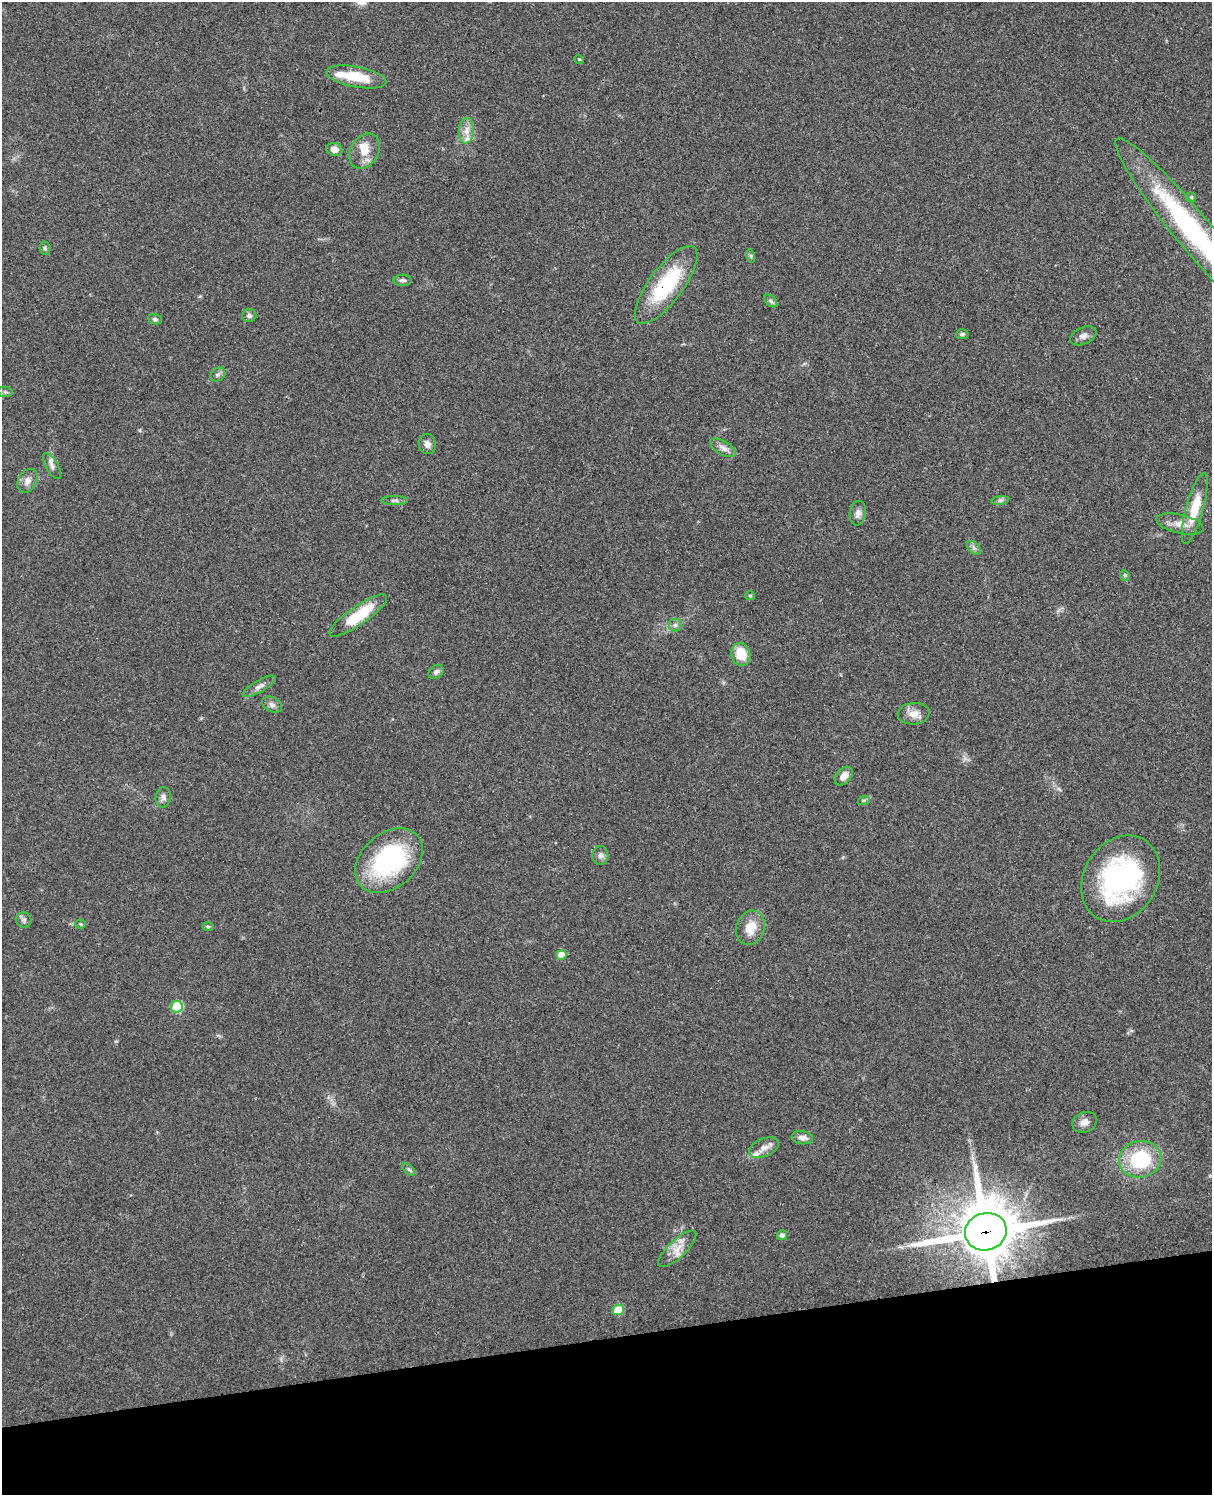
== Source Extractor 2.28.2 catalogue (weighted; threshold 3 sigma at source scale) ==
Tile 10 of 4 x 3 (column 2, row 3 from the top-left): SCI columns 1329-2538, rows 166-1658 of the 5079 x 4922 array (HDU 1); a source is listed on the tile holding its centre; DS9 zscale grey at full resolution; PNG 1214 x 1497 px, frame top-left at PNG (2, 2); each listed source drawn as its Kron ellipse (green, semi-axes under 4 px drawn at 4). Shown black and unused: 10% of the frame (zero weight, under 3 of 4 exposures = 6% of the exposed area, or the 3 px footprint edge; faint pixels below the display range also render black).
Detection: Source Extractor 2.28.2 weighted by HDU 2 'WHT'; one run over the whole footprint, this tile lists its part. Background 0.0911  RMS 0.0062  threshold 0.0279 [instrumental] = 3 sigma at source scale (4.5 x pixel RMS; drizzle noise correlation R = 1.50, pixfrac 1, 0.05/0.05 arcsec/px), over >= 5 px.
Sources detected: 62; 4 inside a brighter listed object's ellipse — not listed separately; the other 58 listed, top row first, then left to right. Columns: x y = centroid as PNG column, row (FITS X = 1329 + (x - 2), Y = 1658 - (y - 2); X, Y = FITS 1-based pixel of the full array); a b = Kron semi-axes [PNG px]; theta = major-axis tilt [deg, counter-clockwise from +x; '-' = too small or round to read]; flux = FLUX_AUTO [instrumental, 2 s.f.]
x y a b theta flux
579 59 5 3 - 0.52
356 77 30 10 -10 18
466 131 13 7 87 4.6
334 149 8 6 -16 4.2
364 151 19 14 60 9.2
1191 197 5 5 - 0.94
1192 230 118 18 -50 120
45 248 6 5 - 1.1
751 256 7 4 -72 0.92
403 280 9 5 -1 1.8
666 285 47 17 53 47
771 301 7 4 -45 1.3
249 316 7 6 - 1.6
155 319 7 5 -19 1.1
962 334 6 5 - 1.2
1083 336 14 8 24 3.1
218 375 8 6 35 1.7
5 392 7 5 -7 1
427 444 10 8 -84 3.4
723 448 14 7 -30 3.5
52 466 14 6 -61 2.8
27 481 12 9 62 3.9
394 500 13 4 0 1.8
1000 500 9 4 8 1.3
1195 508 37 8 75 18
858 513 12 8 80 3
1180 524 24 9 -13 6.9
974 548 8 5 -45 1.6
1125 575 5 4 - 0.91
750 596 5 4 - 0.76
358 615 34 9 35 26
675 625 6 6 - 1.6
741 654 12 9 -71 14
436 672 8 6 40 2
259 686 19 6 30 3.2
272 705 11 7 -27 2.5
913 714 16 10 4 5.9
844 776 11 7 49 4.2
163 797 10 7 81 2.3
864 800 6 4 19 0.88
600 855 9 8 - 2.6
389 861 38 27 41 76
1121 879 46 36 57 110
24 920 8 7 - 1.8
80 924 5 4 - 0.79
208 926 6 4 -2 0.8
750 928 18 14 71 11
561 955 5 5 - 10
177 1007 6 5 - 32
1085 1122 12 10 22 4
802 1138 11 6 -8 3.6
764 1147 15 9 23 4.6
1140 1159 21 18 10 40
409 1169 7 4 -43 1.2
986 1232 21 18 16 3700
782 1235 5 5 - 2.5
677 1249 25 8 44 7.6
618 1310 6 5 - 20
Overlapping masked pixels (flux is a lower limit): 3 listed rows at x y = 1192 230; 666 285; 986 1232
Isophote crosses this tile's border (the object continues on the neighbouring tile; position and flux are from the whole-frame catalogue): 1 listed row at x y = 1192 230